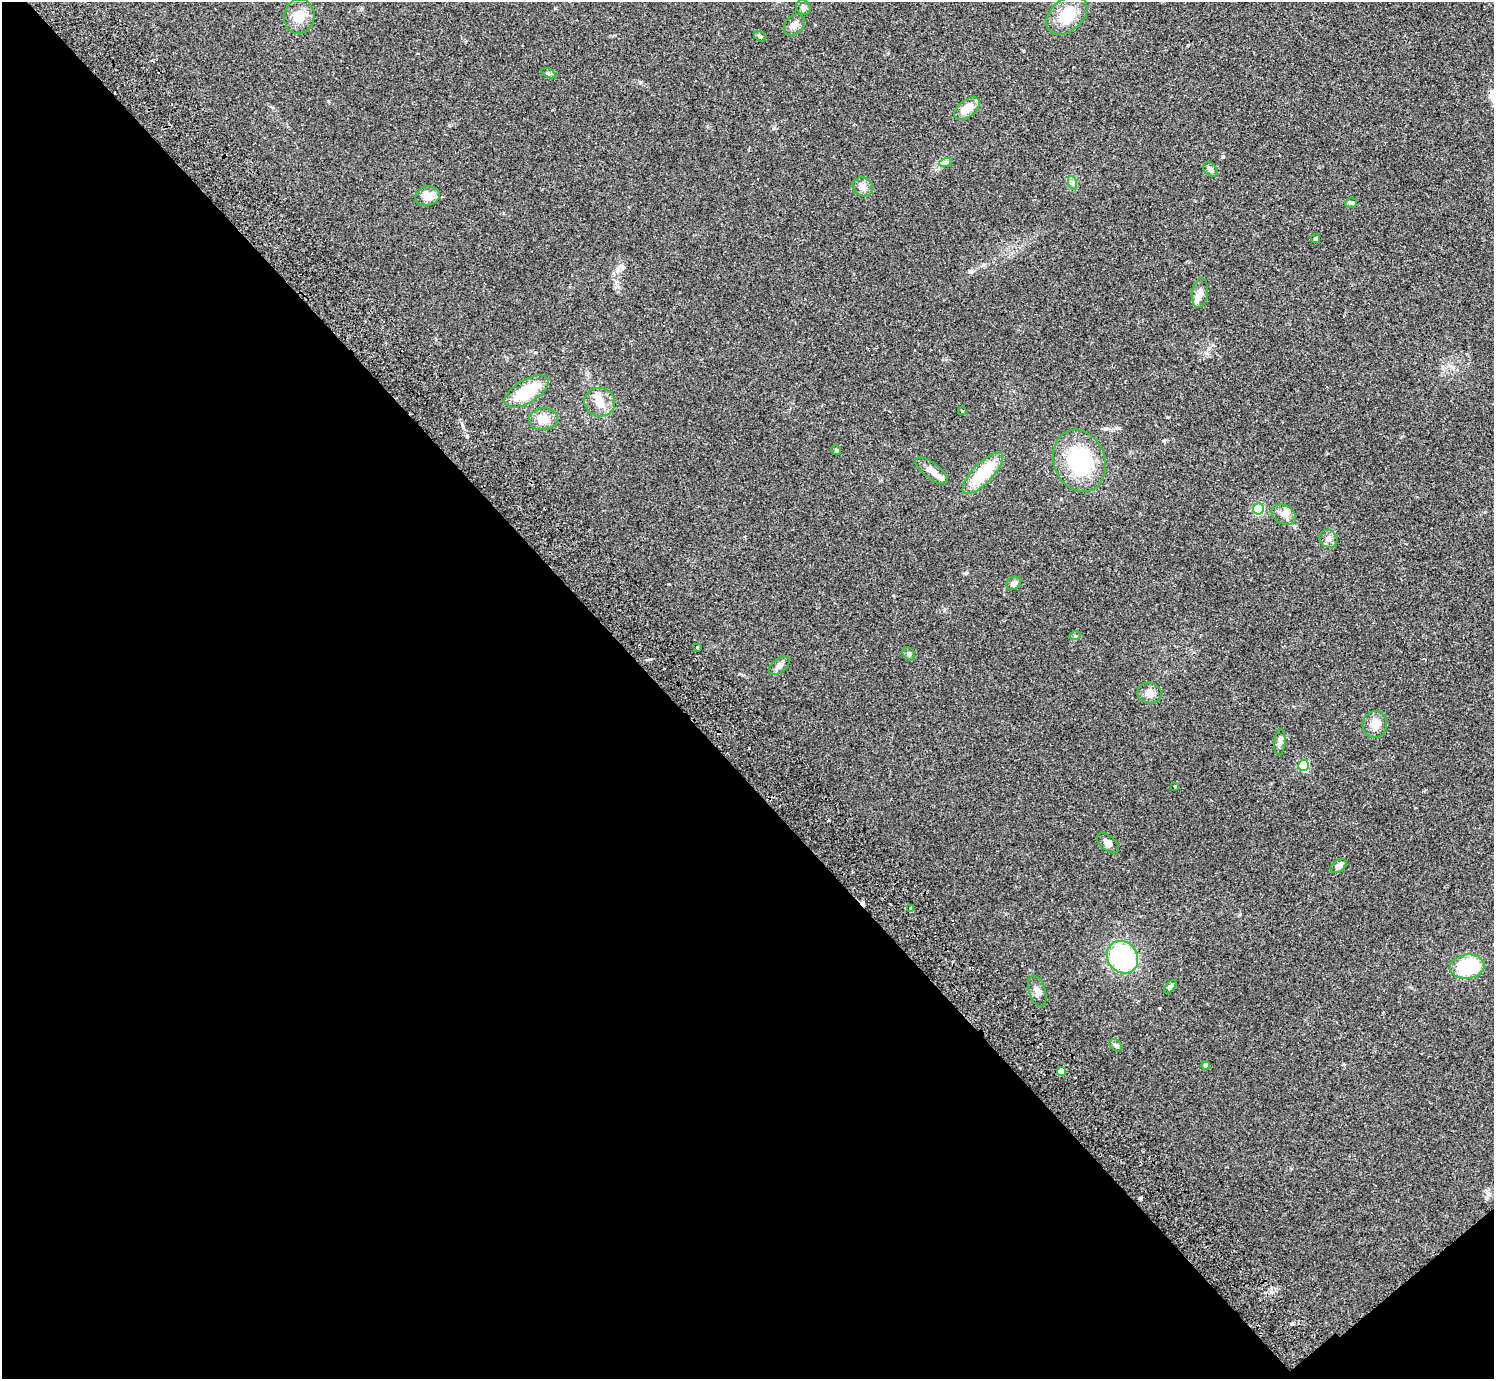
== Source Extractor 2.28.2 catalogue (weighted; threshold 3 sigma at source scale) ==
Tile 14 of 4 x 4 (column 2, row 4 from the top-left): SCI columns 1539-3030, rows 203-1579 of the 6062 x 6050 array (HDU 1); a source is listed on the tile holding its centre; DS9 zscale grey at full resolution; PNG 1496 x 1381 px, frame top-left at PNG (2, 2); each listed source drawn as its Kron ellipse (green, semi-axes under 4 px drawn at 4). Shown black and unused: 45% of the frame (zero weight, under 2 of 3 exposures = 3% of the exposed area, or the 3 px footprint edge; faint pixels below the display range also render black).
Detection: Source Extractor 2.28.2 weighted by HDU 2 'WHT'; one run over the whole footprint, this tile lists its part. Background 0.0986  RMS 0.009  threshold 0.0404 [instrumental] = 3 sigma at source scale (4.5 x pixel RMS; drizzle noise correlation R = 1.50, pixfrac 1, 0.05/0.05 arcsec/px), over >= 5 px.
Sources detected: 51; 1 inside a brighter object's white glare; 1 cosmic-ray / hot-pixel residue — neither listed nor drawn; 3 inside a brighter listed object's ellipse — not listed separately; the other 46 listed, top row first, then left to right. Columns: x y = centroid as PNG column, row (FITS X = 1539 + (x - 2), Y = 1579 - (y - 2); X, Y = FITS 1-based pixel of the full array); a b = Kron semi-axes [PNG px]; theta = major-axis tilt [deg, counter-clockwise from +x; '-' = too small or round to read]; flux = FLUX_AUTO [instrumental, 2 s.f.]
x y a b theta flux
803 7 8 6 -51 3.5
1067 15 23 16 40 24
299 16 17 15 79 14
794 25 12 8 46 4.6
760 36 6 4 -31 1.3
548 73 8 4 -26 1.5
967 108 15 8 36 12
946 162 7 4 18 1.9
1210 169 8 6 -46 3.5
1073 183 7 4 -71 1.8
863 187 10 9 - 4.6
428 196 12 9 17 10
1351 203 5 5 - 1.3
1316 239 4 4 - 1.5
1200 293 15 8 82 5.3
527 391 24 11 31 33
600 402 15 14 - 11
962 411 4 3 - 1
543 419 15 11 5 10
836 450 5 4 - 1
1079 461 32 25 -69 66
931 471 19 8 -37 6.5
983 473 27 10 46 36
1259 509 5 5 - 84
1284 515 13 9 -28 5.9
1328 539 9 8 - 3.9
1013 583 8 6 34 3.6
1075 636 6 3 18 1
697 647 3 3 - 1.5
909 654 7 5 -46 1.9
779 665 12 7 38 4.2
1149 693 12 10 -10 6
1375 724 13 12 - 8.2
1280 742 13 5 86 3.1
1304 766 5 5 - 67
1175 786 4 3 - 0.72
1108 843 13 7 -39 3.6
1339 866 9 6 37 4.7
911 908 4 3 - 7.2
1123 957 17 15 -54 110
1467 967 17 12 7 50
1170 987 8 4 49 2.5
1037 991 16 8 -73 5
1116 1045 7 5 -45 1.8
1206 1065 4 4 - 4.1
1061 1071 4 4 - 9.1
Overlapping masked pixels (flux is a lower limit): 1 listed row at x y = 911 908
Unlisted compact peaks at least as high as the median listed source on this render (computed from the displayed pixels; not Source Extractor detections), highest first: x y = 1223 157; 966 573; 467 436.